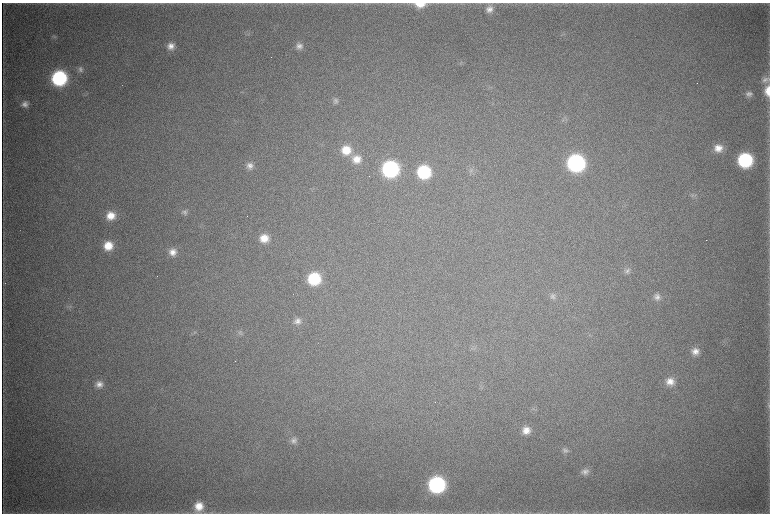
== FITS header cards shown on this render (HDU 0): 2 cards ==
NAXIS1  =                 1536 / length of data axis 1
NAXIS2  =                 1023 / length of data axis 2

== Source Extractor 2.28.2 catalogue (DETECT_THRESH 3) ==
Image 1536 x 1023 px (HDU 0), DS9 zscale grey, zoomed out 1/2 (1 PNG px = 2 x 2 image px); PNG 772 x 516 px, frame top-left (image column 1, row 1022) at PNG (2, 3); no overlay
Background 4410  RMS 38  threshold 113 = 3 sigma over >= 5 px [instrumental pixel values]
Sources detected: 47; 2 cannot appear on this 1/2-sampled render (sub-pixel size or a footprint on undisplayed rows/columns) and are not listed; the other 45 listed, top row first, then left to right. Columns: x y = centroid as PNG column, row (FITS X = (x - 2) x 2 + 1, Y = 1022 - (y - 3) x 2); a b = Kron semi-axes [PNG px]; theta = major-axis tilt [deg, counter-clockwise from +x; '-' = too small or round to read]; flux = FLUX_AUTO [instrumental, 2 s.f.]
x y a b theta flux
420 4 12 7 1 1.1e+05
489 9 10 9 - 6.2e+04
54 37 6 4 -19 1.4e+04
171 46 9 8 - 6.5e+04
299 46 9 9 - 5.0e+04
461 63 6 4 78 1.4e+04
80 69 9 7 48 3.5e+04
59 78 10 10 - 1.1e+06
766 80 10 8 -16 4.2e+04
768 91 12 6 -90 1.0e+05
749 94 9 7 11 3.5e+04
335 101 8 8 - 3.2e+04
25 104 9 8 - 4.6e+04
564 119 4 2 - 9.0e+03
718 148 10 9 - 9.4e+04
346 150 12 11 - 1.7e+05
356 159 12 11 - 1.2e+05
745 160 10 10 - 9.0e+05
576 163 11 11 - 1.8e+06
250 166 9 9 - 5.3e+04
390 169 11 11 - 1.4e+06
424 172 10 10 - 6.2e+05
695 195 8 4 46 1.9e+04
185 212 9 7 4 2.8e+04
111 216 10 9 - 1.2e+05
264 238 10 10 - 1.2e+05
108 246 10 9 - 1.5e+05
173 252 10 9 - 7.4e+04
627 271 9 8 - 3.5e+04
314 279 11 10 - 4.6e+05
553 296 8 8 - 3.2e+04
657 297 9 9 - 4.7e+04
70 307 4 4 - 1.3e+04
298 321 9 8 - 4.7e+04
240 333 7 6 - 2.1e+04
695 351 9 8 - 6.7e+04
670 381 10 9 - 8.5e+04
99 384 10 10 - 6.3e+04
769 406 8 4 -85 1.4e+04
526 430 10 9 - 8.4e+04
293 440 9 8 - 3.9e+04
565 450 9 7 -30 3.1e+04
585 472 9 8 - 4.2e+04
437 485 11 11 - 1.4e+06
199 506 11 10 - 1.3e+05
At the frame edge (FLAGS 8, measured only in part): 3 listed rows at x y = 420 4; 768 91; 199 506
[2 sub-pixel or undisplayed-footprint detections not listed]